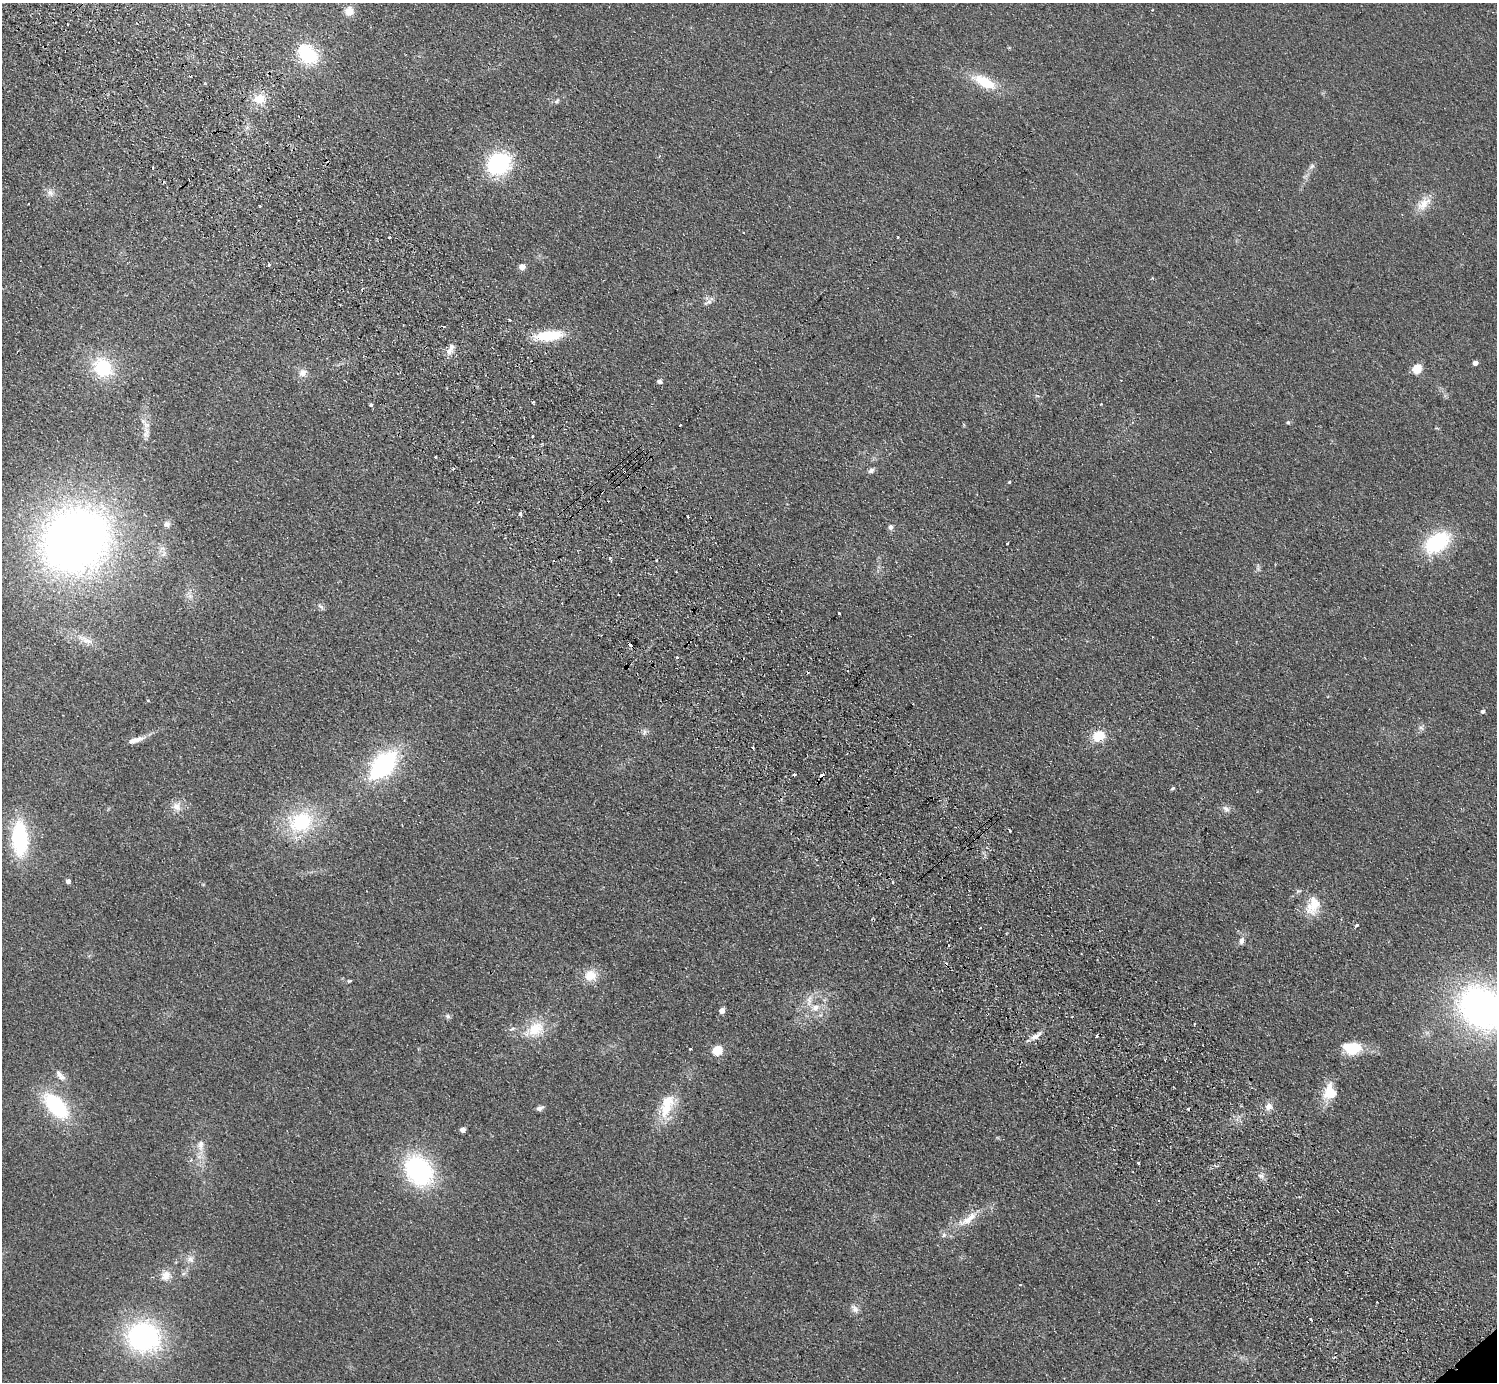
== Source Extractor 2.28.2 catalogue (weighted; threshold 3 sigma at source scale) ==
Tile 11 of 4 x 4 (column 3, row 3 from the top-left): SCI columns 3038-4532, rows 1582-2961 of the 6072 x 6064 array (HDU 1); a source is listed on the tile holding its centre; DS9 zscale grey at full resolution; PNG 1499 x 1384 px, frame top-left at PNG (2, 3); no overlay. Shown black and unused: <1% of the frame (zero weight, under 2 of 3 exposures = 3% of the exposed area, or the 3 px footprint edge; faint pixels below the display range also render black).
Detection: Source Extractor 2.28.2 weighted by HDU 2 'WHT'; one run over the whole footprint, this tile lists its part. Background 0.115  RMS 0.011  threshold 0.0477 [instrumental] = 3 sigma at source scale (4.5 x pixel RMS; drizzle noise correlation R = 1.50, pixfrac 1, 0.05/0.05 arcsec/px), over >= 5 px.
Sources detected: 121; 1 inside a brighter object's white glare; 19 cosmic-ray / hot-pixel residue — not listed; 5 inside a brighter listed object's ellipse — not listed separately; the other 96 listed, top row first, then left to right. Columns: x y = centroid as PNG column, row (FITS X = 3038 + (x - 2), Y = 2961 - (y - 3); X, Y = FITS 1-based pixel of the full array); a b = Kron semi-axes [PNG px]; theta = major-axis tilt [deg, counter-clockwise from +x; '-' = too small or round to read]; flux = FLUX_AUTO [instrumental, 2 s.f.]
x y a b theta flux
349 11 11 10 - 9.9
308 54 24 18 -47 53
984 82 32 12 -27 32
205 83 5 3 - 1.1
259 99 16 13 4 17
557 101 8 5 52 2.5
499 163 17 14 32 130
1312 166 11 5 45 3.2
50 193 11 8 -42 5.6
1424 203 23 12 46 15
260 206 3 2 - 2.6
743 233 3 2 - 1.3
898 237 3 2 - 0.86
269 265 3 3 - 3.5
522 267 5 4 - 12
708 302 13 6 35 4.3
443 327 4 3 - 1.5
549 335 31 11 6 39
449 352 10 8 50 6.3
1475 363 4 4 - 5.9
103 368 26 22 -44 55
1417 369 5 5 - 51
303 373 12 10 40 7.1
659 381 5 4 - 3.6
533 402 3 3 - 1.8
1101 404 3 2 - 1.2
371 405 3 3 - 5.6
1288 422 5 4 - 1.7
680 425 3 3 - 3.4
146 432 21 9 83 10
533 436 2 2 - 1.1
435 457 2 2 - 1.1
871 471 7 6 - 3.7
624 472 3 2 - 1.8
1009 482 3 3 - 2.2
520 514 3 3 - 7.1
688 517 3 3 - 2.1
167 524 8 7 - 4.1
890 527 6 6 - 3.6
75 540 54 48 37 880
1437 542 25 16 35 82
610 558 5 3 - 1.3
321 606 9 5 -36 3
839 613 3 3 - 1.9
86 640 24 7 -24 11
677 657 3 3 - 1.6
1483 711 5 4 - 2.5
1421 728 7 4 -19 2.1
644 732 9 4 81 2.4
1098 736 9 8 - 27
136 740 19 7 18 8.2
753 748 3 2 - 1
383 765 27 15 46 160
795 775 3 3 - 4.3
822 775 4 3 - 8.7
1173 788 6 3 43 1.4
177 806 13 12 - 9.2
1226 809 10 7 -41 4.6
300 822 34 28 19 75
1010 831 3 2 - 1.3
20 839 33 15 -88 94
68 881 4 4 - 4.5
892 882 3 3 - 1.4
1313 905 28 17 73 23
1356 925 4 3 - 2.6
981 928 3 3 - 1.8
1241 941 9 7 70 4.6
590 975 16 15 - 17
349 981 5 3 - 1.4
815 1008 12 10 34 10
1483 1008 45 35 -33 410
721 1011 5 4 - 9.2
448 1016 7 6 - 2.3
1194 1024 3 2 - 1.6
535 1029 29 18 30 31
1036 1036 16 6 35 6.5
1356 1048 15 14 - 21
690 1049 3 3 - 1.8
717 1050 5 5 - 57
60 1076 18 8 -50 7.1
1330 1092 22 16 86 22
56 1106 30 15 -47 86
1269 1106 10 8 68 6.5
539 1108 9 5 13 3.5
666 1109 29 17 61 30
462 1130 4 4 - 7.4
200 1145 15 9 86 8.9
1138 1163 3 3 - 1.4
419 1171 33 25 -56 130
1158 1201 3 3 - 1.2
969 1218 26 9 40 17
190 1259 11 9 -39 6.2
166 1275 13 11 63 10
855 1309 13 8 -49 5.4
1311 1319 3 3 - 2.9
143 1337 32 28 -6 180
Overlapping masked pixels (flux is a lower limit): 2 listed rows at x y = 624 472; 822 775
Isophote crosses this tile's border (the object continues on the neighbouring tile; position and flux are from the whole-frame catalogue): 1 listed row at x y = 1483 1008